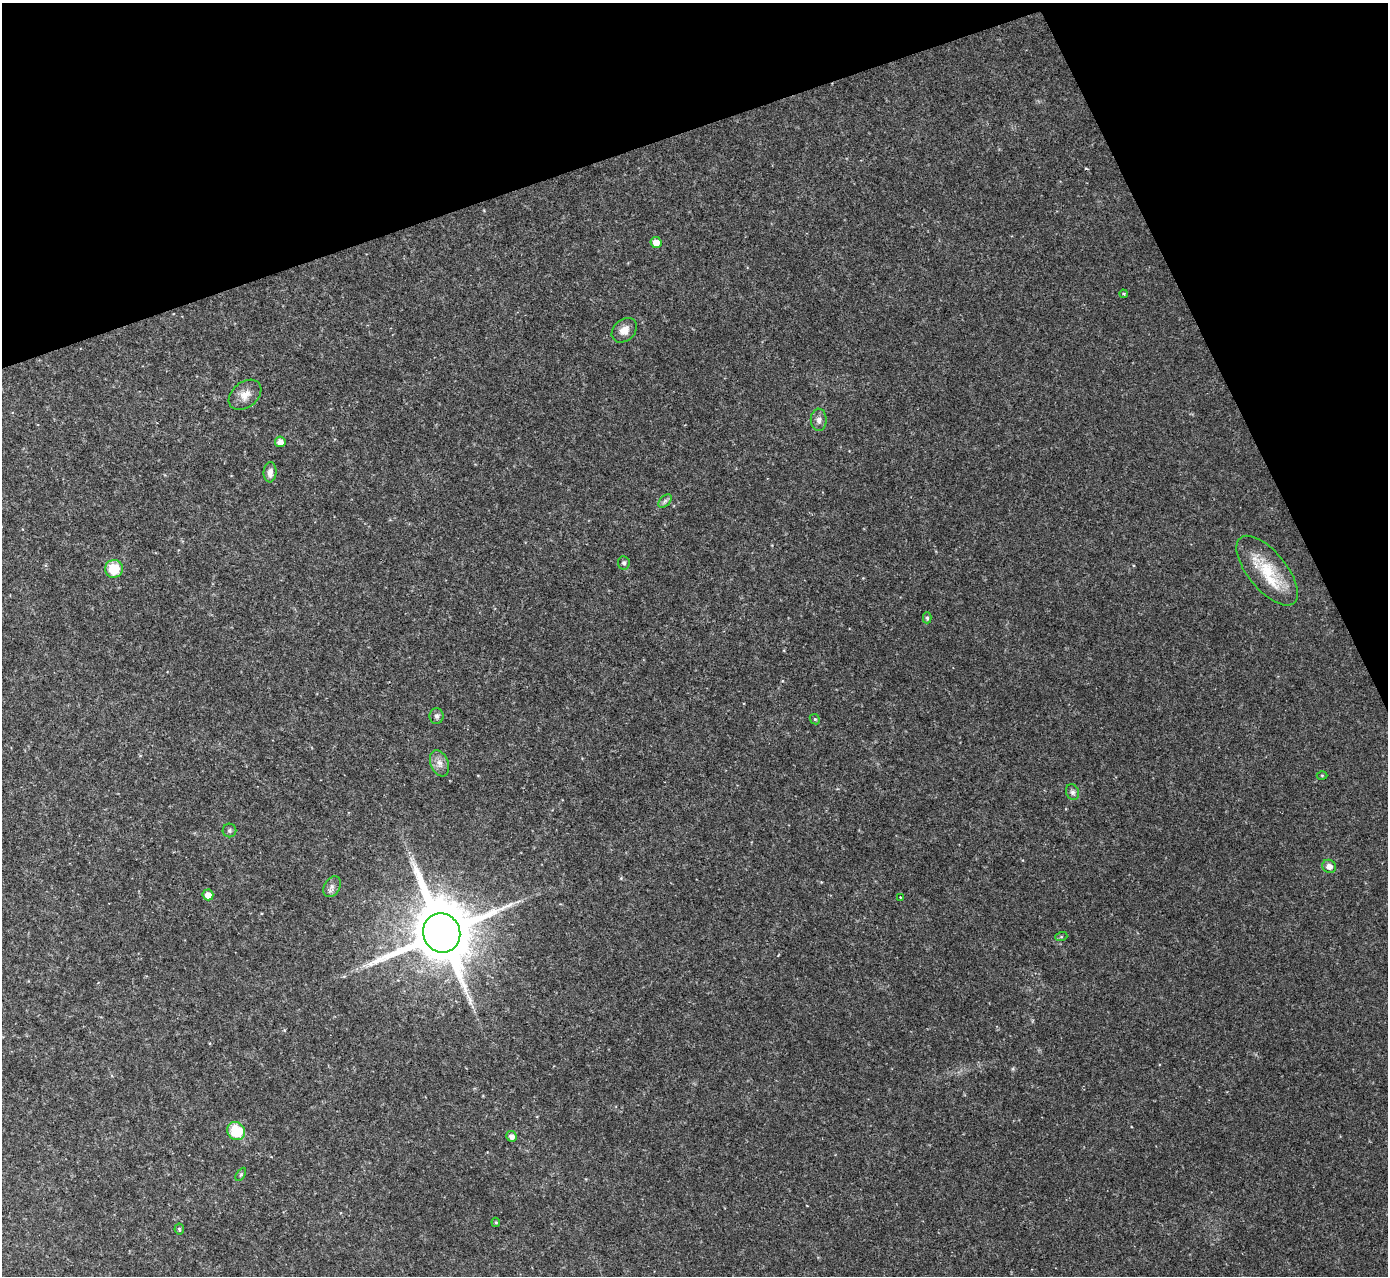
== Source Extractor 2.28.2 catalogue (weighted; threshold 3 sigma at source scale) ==
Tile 3 of 4 x 4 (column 3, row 1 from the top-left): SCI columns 2771-4156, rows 3976-5249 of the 5544 x 5529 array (HDU 1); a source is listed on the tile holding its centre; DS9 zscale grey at full resolution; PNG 1390 x 1278 px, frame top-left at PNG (2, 3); each listed source drawn as its Kron ellipse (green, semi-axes under 4 px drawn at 4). Shown black and unused: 18% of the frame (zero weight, under 2 of 3 exposures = <1% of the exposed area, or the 3 px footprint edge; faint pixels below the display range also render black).
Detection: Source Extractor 2.28.2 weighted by HDU 2 'WHT'; one run over the whole footprint, this tile lists its part. Background 0.0829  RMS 0.0087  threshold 0.0391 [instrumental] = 3 sigma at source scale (4.5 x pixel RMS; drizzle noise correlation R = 1.50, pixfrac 1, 0.05/0.05 arcsec/px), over >= 5 px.
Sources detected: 30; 1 cosmic-ray / hot-pixel residue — neither listed nor drawn; the other 29 listed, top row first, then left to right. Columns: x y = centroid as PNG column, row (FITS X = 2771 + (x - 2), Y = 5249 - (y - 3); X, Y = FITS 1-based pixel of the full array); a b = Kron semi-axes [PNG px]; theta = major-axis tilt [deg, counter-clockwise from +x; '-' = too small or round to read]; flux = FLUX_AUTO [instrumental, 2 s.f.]
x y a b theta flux
656 242 5 5 - 9.4
1123 294 4 3 - 1.1
624 330 14 10 43 7.9
245 395 18 12 39 9.6
819 420 11 8 90 4.5
280 442 5 5 - 5.7
270 472 10 6 85 4.8
665 501 8 5 45 2.2
624 563 7 6 - 1.9
114 569 9 9 - 22
1267 571 42 19 -51 37
927 618 6 4 -89 1.8
436 716 8 7 - 2.6
815 719 5 4 - 1.1
439 763 14 9 -68 6.4
1322 775 5 3 - 0.83
1072 792 8 6 -66 2.7
229 830 7 7 - 1.7
1329 866 7 6 - 5.2
332 887 11 7 61 3.8
208 895 5 5 - 7.4
900 897 2 2 - 0.58
442 933 20 18 -68 7600
1061 937 6 4 18 1.1
236 1131 9 8 - 31
511 1136 6 5 - 4
241 1174 7 4 59 1.3
496 1222 5 4 - 1.1
179 1229 5 5 - 1.2